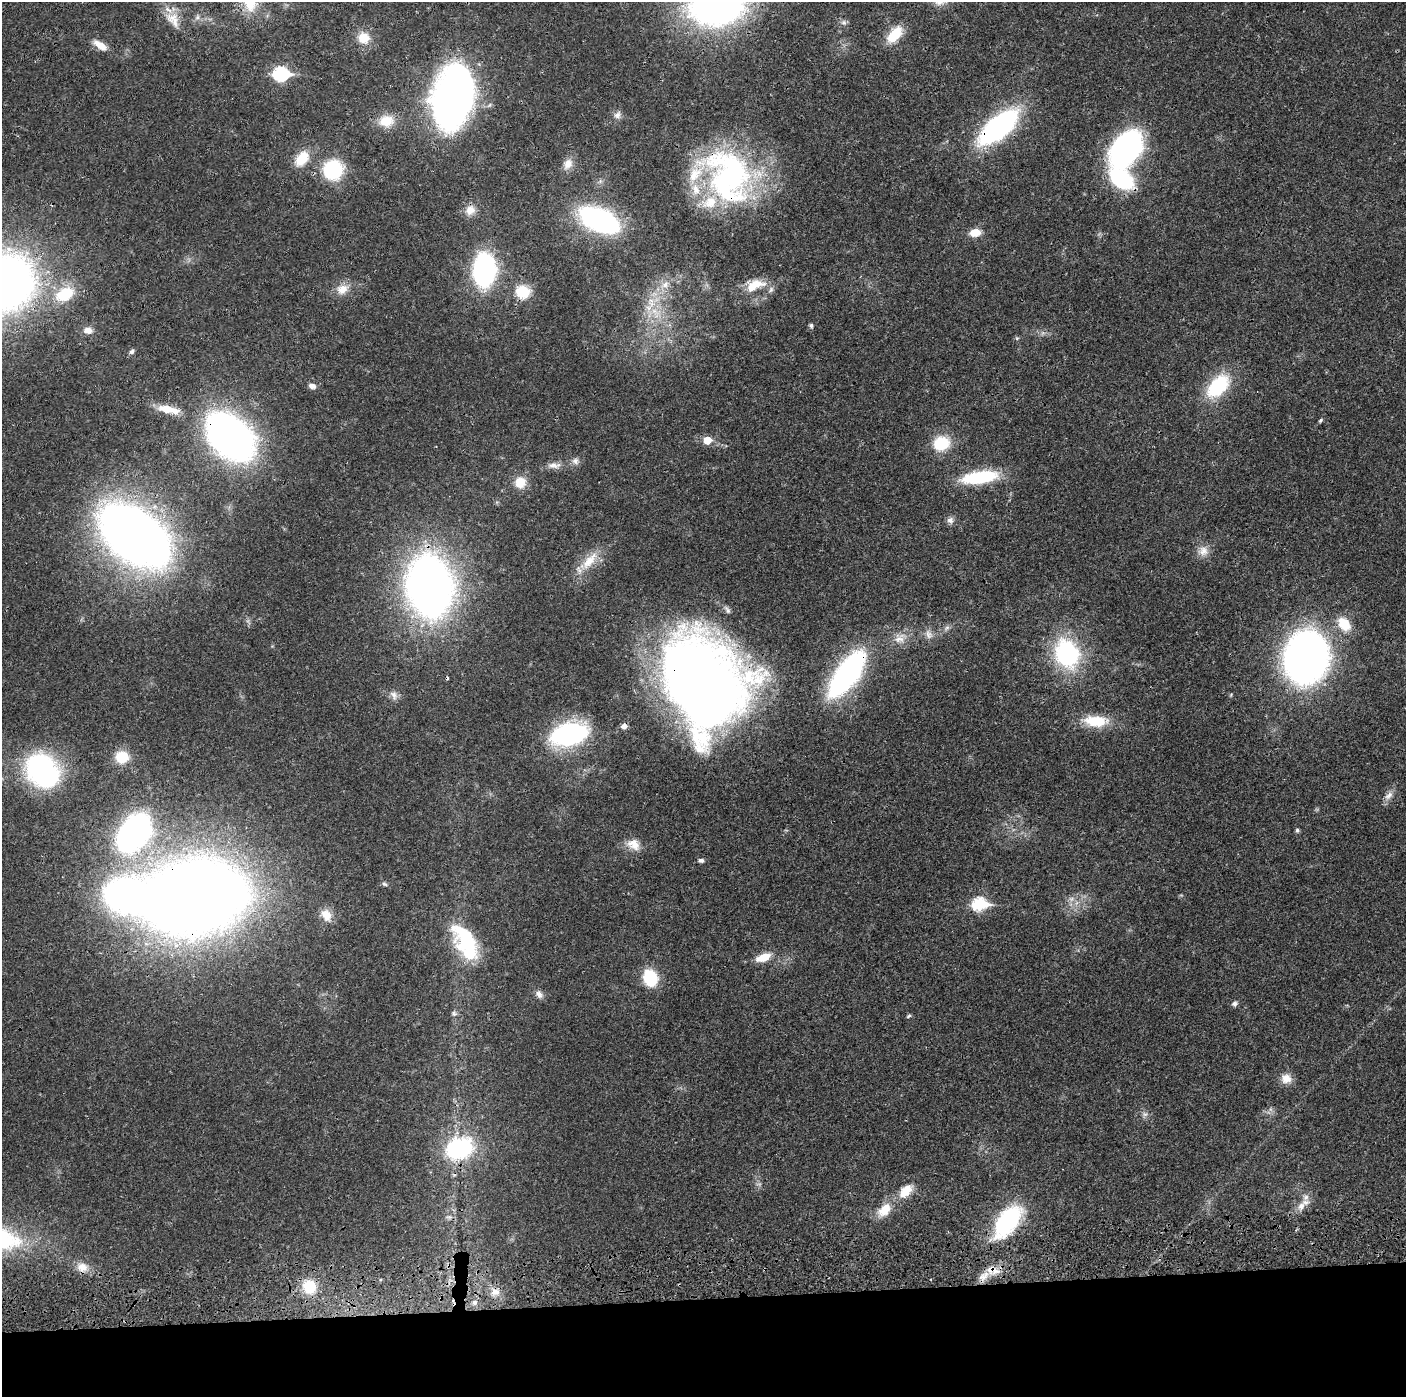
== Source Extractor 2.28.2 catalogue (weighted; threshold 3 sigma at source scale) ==
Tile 8 of 3 x 3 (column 2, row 3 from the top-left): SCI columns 1418-2821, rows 118-1512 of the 4236 x 4418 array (HDU 1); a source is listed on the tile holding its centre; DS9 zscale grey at full resolution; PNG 1408 x 1399 px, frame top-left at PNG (2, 2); no overlay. Shown black and unused: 7% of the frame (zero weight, under 3 of 4 exposures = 6% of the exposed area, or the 3 px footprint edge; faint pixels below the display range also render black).
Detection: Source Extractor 2.28.2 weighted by HDU 2 'WHT'; one run over the whole footprint, this tile lists its part. Background 0.0183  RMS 0.0022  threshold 0.00972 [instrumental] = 3 sigma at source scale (4.5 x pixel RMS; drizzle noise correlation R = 1.50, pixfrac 1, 0.05/0.05 arcsec/px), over >= 5 px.
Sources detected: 105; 1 too faint to see at this stretch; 3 inside a brighter object's white glare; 2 cosmic-ray / hot-pixel residue — not listed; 7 inside a brighter listed object's ellipse — not listed separately; the other 92 listed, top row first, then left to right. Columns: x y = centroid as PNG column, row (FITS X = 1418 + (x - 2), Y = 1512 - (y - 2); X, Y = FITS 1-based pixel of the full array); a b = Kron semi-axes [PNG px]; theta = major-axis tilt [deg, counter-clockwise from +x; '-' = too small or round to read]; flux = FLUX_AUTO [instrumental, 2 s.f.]
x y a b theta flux
250 3 24 19 -84 6
716 7 39 26 3 110
172 17 23 13 6 3.7
197 17 7 6 - 0.63
844 22 8 7 - 0.71
894 35 20 11 50 6.4
364 38 15 14 - 3.5
100 45 18 8 -34 2.6
281 74 8 7 - 35
454 95 43 26 75 150
617 115 10 9 - 1.1
386 121 19 15 4 4.1
998 127 33 14 40 63
1126 149 24 17 52 79
302 158 20 13 51 5.2
568 164 16 11 61 2.1
333 170 18 17 - 16
728 176 71 51 -64 57
1121 179 20 13 -40 27
470 210 14 12 52 2.2
599 220 30 16 -25 54
975 233 10 7 9 3.6
484 270 21 15 85 52
4 283 38 34 32 220
665 284 12 9 59 1.9
755 285 26 12 24 4.7
342 289 17 13 26 2.7
771 290 9 6 59 0.72
523 292 14 12 -13 6.8
65 294 27 16 25 8.2
655 312 17 8 -34 2.7
811 325 5 5 - 0.49
88 330 11 8 -1 1.5
1017 338 5 5 - 0.31
132 352 7 6 - 0.54
312 386 8 6 -19 1.1
1218 386 30 17 46 14
168 409 21 8 -12 5.1
1320 420 7 4 46 0.37
230 437 32 21 -43 180
707 440 6 5 - 4.5
941 443 17 14 19 8.2
575 461 10 9 - 1
554 465 20 8 1 1.8
979 477 33 11 8 17
520 482 14 13 - 3.7
950 520 9 9 - 0.94
134 536 47 26 -38 330
1203 551 15 13 7 2.2
589 561 31 12 49 5
429 586 45 32 -82 170
1344 624 18 12 -52 5.1
947 628 9 5 36 0.69
929 634 14 10 -64 1.5
900 638 18 14 36 2.8
1067 654 20 16 -69 34
1306 657 36 29 85 150
847 674 45 17 54 58
703 682 83 64 -63 270
394 695 13 9 -60 1.2
1096 721 32 14 -2 7
569 734 30 17 16 38
122 757 14 13 - 5.1
42 771 31 24 -51 45
1389 795 15 8 46 1.4
1297 830 7 5 -77 0.42
134 833 26 17 55 94
633 844 19 13 -28 2.9
701 860 7 5 -11 0.57
384 884 8 5 -27 0.45
194 897 65 44 8 530
979 904 8 6 3 24
326 915 17 11 -65 2.7
467 941 36 28 -67 15
764 957 15 8 21 4.1
650 978 16 12 -70 10
539 994 12 8 -53 1.1
1234 1004 7 6 - 0.61
454 1014 8 6 -55 0.55
909 1016 6 4 39 0.31
1286 1078 14 12 -16 2.3
1145 1114 8 7 - 0.76
459 1148 23 18 21 26
906 1191 22 12 45 4
1301 1206 15 10 56 2.1
884 1210 21 13 47 4.4
1007 1222 38 20 52 25
82 1267 16 12 -10 2.5
995 1271 20 10 23 3.1
309 1286 20 18 -56 6.5
495 1292 13 10 -5 1.9
474 1303 7 6 - 0.74
Overlapping masked pixels (flux is a lower limit): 11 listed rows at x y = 998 127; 728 176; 1121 179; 4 283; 230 437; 134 536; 847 674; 703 682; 194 897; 1007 1222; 995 1271
Isophote crosses this tile's border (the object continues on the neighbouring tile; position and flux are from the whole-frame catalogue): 3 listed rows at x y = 250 3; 716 7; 4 283